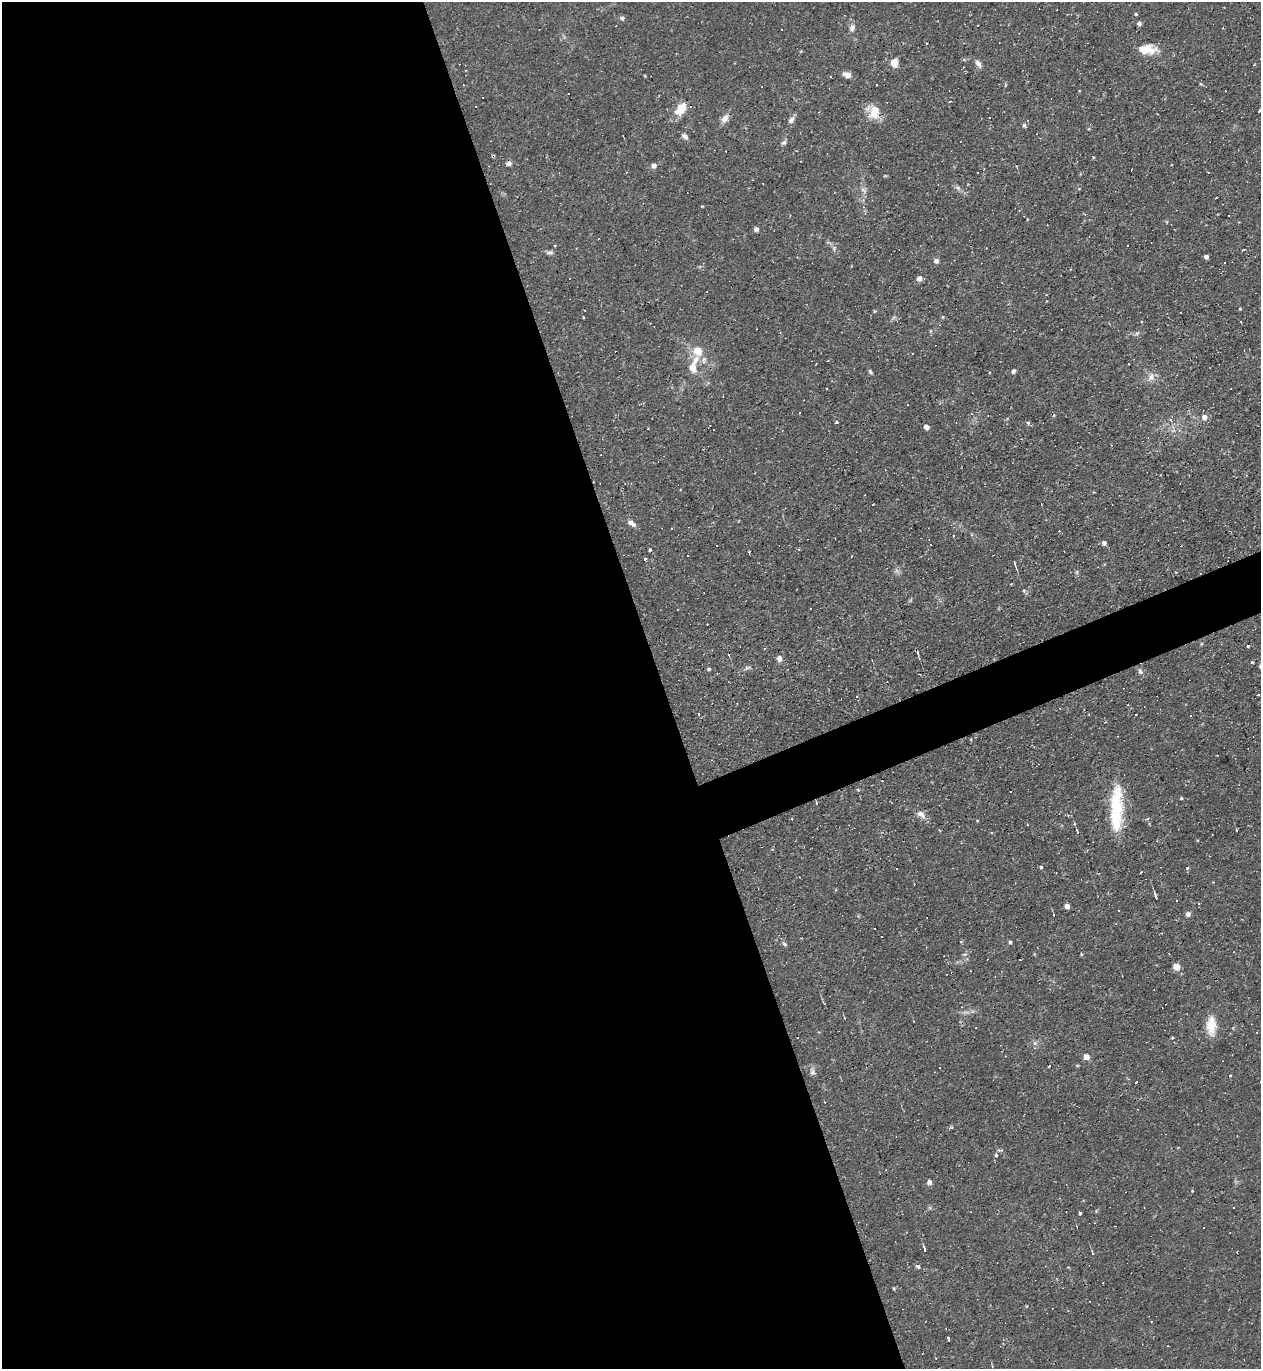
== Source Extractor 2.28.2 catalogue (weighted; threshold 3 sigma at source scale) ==
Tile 9 of 4 x 4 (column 1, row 3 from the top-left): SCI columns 144-1402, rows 1368-2734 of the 5452 x 5468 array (HDU 1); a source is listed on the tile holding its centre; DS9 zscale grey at full resolution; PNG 1263 x 1371 px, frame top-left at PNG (2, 2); no overlay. Shown black and unused: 55% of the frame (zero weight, under 2 of 3 exposures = <1% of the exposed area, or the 3 px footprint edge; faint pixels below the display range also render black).
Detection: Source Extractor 2.28.2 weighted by HDU 2 'WHT'; one run over the whole footprint, this tile lists its part. Background 0.0324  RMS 0.0034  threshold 0.0155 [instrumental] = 3 sigma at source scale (4.5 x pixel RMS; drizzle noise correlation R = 1.50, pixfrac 1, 0.05/0.05 arcsec/px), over >= 5 px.
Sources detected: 173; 2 too faint to see at this stretch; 2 inside a brighter object's white glare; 52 cosmic-ray / hot-pixel residue — not listed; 6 inside a brighter listed object's ellipse — not listed separately; the other 111 listed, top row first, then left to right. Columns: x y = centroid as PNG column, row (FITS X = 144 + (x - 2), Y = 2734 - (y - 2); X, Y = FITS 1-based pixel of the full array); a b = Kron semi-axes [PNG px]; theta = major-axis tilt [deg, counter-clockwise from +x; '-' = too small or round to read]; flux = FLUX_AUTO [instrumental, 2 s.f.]
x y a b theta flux
1136 14 4 3 - 0.41
622 18 5 5 - 1
1139 23 4 4 - 1.3
977 25 3 2 - 0.51
852 28 11 7 71 1.7
781 29 2 2 - 0.22
1144 50 29 13 8 5.4
894 63 5 5 - 11
978 63 11 6 -56 1.4
847 75 9 6 -18 2.2
645 76 4 3 - 0.24
463 85 2 2 - 0.21
568 93 3 2 - 0.61
483 97 3 2 - 0.55
950 101 3 2 - 0.26
681 108 16 10 52 6.4
1260 111 5 2 - 0.32
873 113 18 15 -35 5.5
725 119 12 7 60 2.4
791 120 9 7 57 1.4
1024 125 5 4 - 0.72
685 136 8 5 -40 1.4
784 143 8 5 37 0.79
509 163 6 6 - 1.1
654 165 6 5 - 1.5
1016 166 4 3 - 0.28
1208 173 3 2 - 0.35
702 206 3 3 - 0.32
865 214 5 4 - 0.41
1027 219 4 3 - 0.21
1167 222 5 3 - 0.31
756 229 4 4 - 1.9
550 252 9 5 5 0.93
1206 257 4 4 - 1.6
936 261 5 4 - 1.7
920 278 5 4 - 2.7
875 311 5 3 - 0.39
583 317 3 2 - 0.24
943 317 5 3 - 0.33
1137 333 7 4 19 0.65
1129 363 3 2 - 0.56
693 366 29 11 73 6.8
1013 371 6 5 - 0.65
870 372 7 4 -54 0.63
1151 377 12 9 75 2.2
1204 417 6 6 - 2.2
1171 420 6 4 -53 0.69
836 422 3 3 - 0.63
1028 423 4 4 - 0.83
926 427 4 4 - 2
1246 475 3 3 - 0.3
873 504 3 2 - 0.21
630 522 7 5 -15 1.3
672 528 3 3 - 0.81
1104 543 5 5 - 1.6
799 549 4 3 - 0.38
650 550 3 3 - 1.1
749 552 3 2 - 0.41
644 559 3 3 - 1.7
1014 563 7 3 -72 0.64
1077 572 6 4 90 0.57
1024 590 6 5 - 0.57
1201 644 5 3 - 0.34
1248 646 3 3 - 0.85
729 655 3 3 - 0.29
779 658 8 6 -79 1.4
1252 662 4 3 - 0.43
747 668 9 4 1 0.8
709 669 5 4 - 0.48
1140 671 9 6 -63 1.1
1136 714 2 2 - 0.28
698 715 3 3 - 1
1105 722 3 2 - 0.36
1011 792 3 3 - 3.2
1181 798 4 3 - 0.37
816 803 5 4 - 0.52
1115 804 29 20 85 14
921 815 14 8 -37 2.2
1074 824 5 3 - 0.41
1236 830 3 3 - 0.4
1077 832 5 3 - 0.45
1041 867 4 4 - 0.45
1187 868 5 4 - 0.44
897 869 3 2 - 0.29
1141 872 3 2 - 0.49
1156 896 8 3 -70 0.94
1176 900 3 3 - 0.74
1067 906 4 4 - 2.9
1188 914 4 4 - 2
1054 915 3 2 - 0.23
961 941 5 3 - 0.37
1010 942 4 4 - 0.73
784 944 8 5 -51 0.75
1176 967 5 4 - 6.7
1211 1026 25 12 89 6.1
1172 1038 4 3 - 0.39
1035 1043 6 5 - 0.73
1086 1057 4 4 - 3.9
1049 1066 3 3 - 1.8
812 1072 9 7 -86 1.3
1230 1076 3 3 - 1.5
996 1155 4 4 - 1.1
929 1182 5 4 - 1.8
1192 1191 4 3 - 0.27
1080 1213 4 3 - 1.4
925 1249 5 3 - 2.7
1092 1253 5 3 - 0.42
918 1267 4 3 - 8.7
1027 1306 4 3 - 0.26
948 1339 4 3 - 1.2
936 1358 3 2 - 0.21